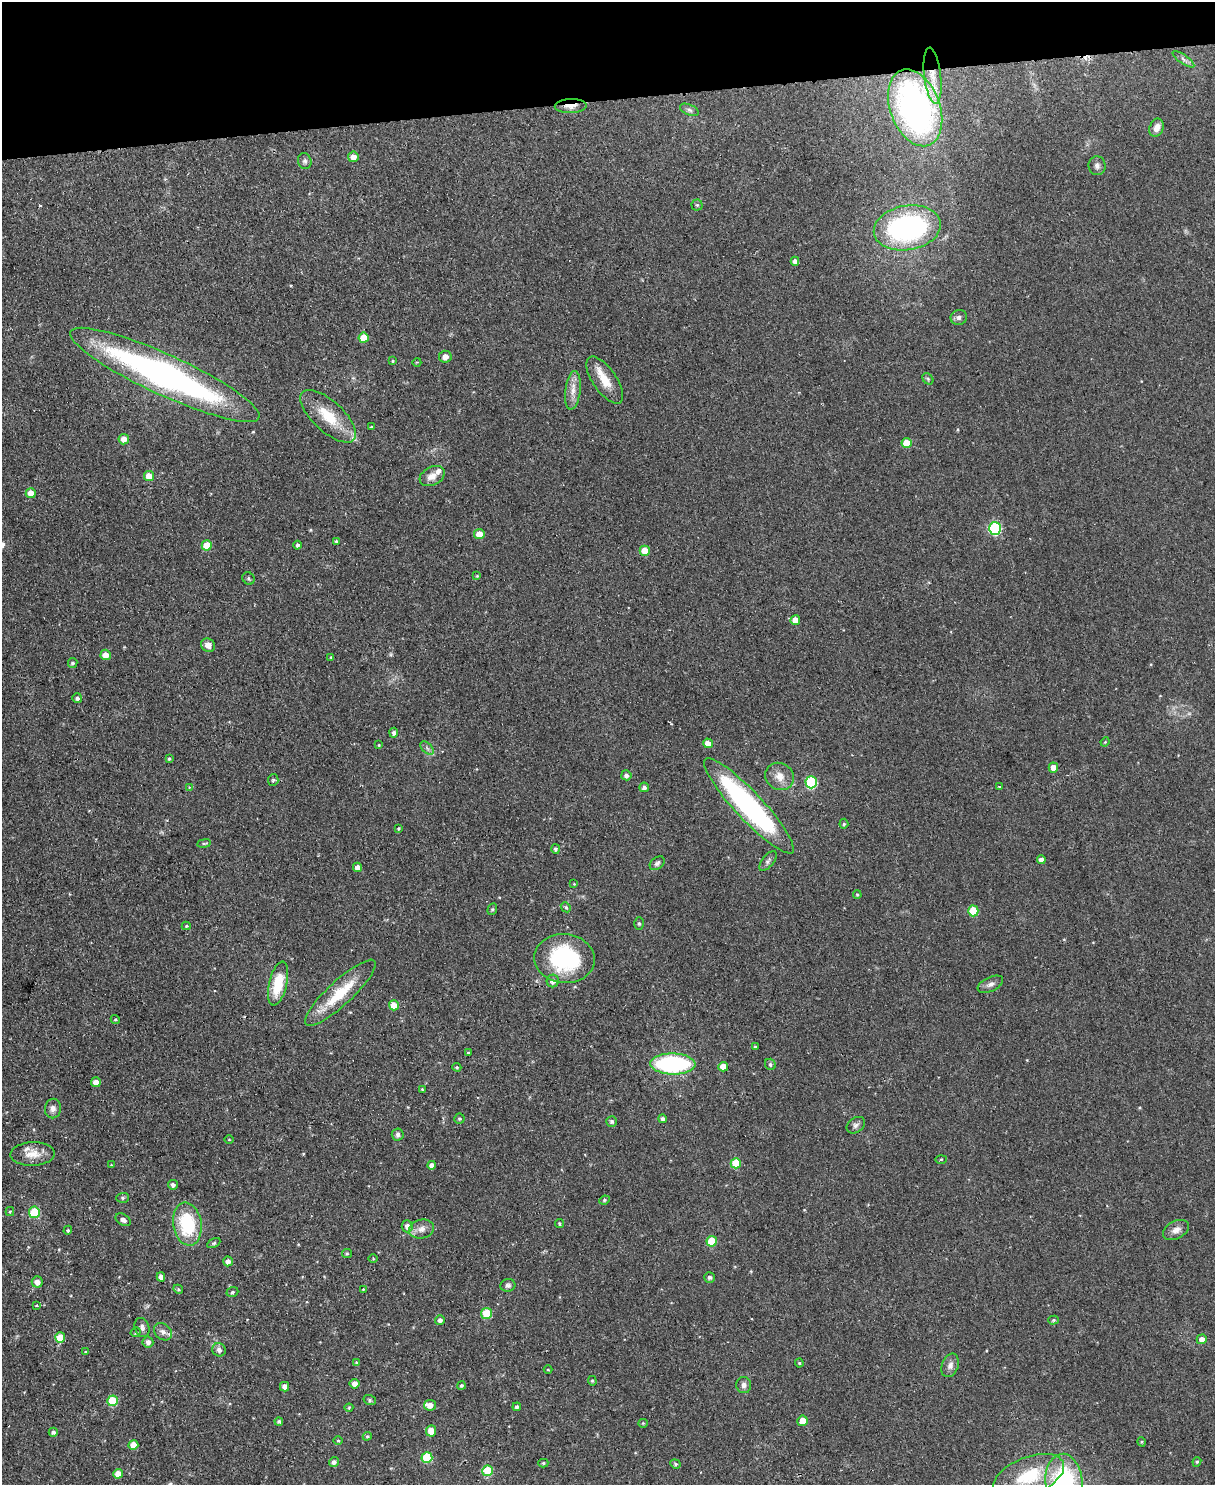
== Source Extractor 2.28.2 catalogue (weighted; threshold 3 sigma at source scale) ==
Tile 3 of 4 x 3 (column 3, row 1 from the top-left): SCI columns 2430-3642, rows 3105-4587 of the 4855 x 4839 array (HDU 1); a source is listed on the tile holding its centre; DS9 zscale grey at full resolution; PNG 1217 x 1487 px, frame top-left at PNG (2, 2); each listed source drawn as its Kron ellipse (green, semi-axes under 4 px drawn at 4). Shown black and unused: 7% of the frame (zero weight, under 2 of 3 exposures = <1% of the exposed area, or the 3 px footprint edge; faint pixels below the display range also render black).
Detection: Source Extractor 2.28.2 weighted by HDU 2 'WHT'; one run over the whole footprint, this tile lists its part. Background 0.0935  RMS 0.0096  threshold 0.0434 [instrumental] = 3 sigma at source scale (4.5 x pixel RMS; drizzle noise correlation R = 1.50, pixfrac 1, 0.05/0.05 arcsec/px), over >= 5 px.
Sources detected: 173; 3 cosmic-ray / hot-pixel residue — neither listed nor drawn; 3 inside a brighter listed object's ellipse — not listed separately; the other 167 listed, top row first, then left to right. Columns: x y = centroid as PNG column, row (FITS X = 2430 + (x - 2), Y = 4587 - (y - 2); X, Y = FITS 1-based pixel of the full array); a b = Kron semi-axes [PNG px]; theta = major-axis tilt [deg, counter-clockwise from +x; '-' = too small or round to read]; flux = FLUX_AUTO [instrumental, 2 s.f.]
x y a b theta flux
1184 59 13 4 -35 3.4
933 76 28 8 -83 20
571 106 16 7 1 7.7
915 108 40 25 -69 320
689 110 10 5 -25 2.9
1157 128 9 7 70 7
353 157 5 5 - 8.5
305 161 8 6 -76 2.6
1097 166 9 8 - 3.9
697 205 5 5 - 1.6
907 228 34 22 10 210
795 261 4 4 - 4
959 317 8 7 - 3.4
364 338 5 5 - 15
445 357 6 6 - 5.9
393 361 3 3 - 0.95
417 362 4 3 - 0.68
165 375 104 20 -25 370
928 379 6 4 -47 1.6
605 380 27 12 -55 18
573 390 19 7 83 9
328 416 35 15 -43 32
371 427 3 3 - 1.8
124 439 5 5 - 8.2
906 443 5 5 - 19
149 476 5 5 - 14
432 476 13 9 29 8.2
31 493 5 5 - 12
995 528 6 6 - 95
479 534 5 5 - 14
336 541 4 4 - 1.7
207 545 5 5 - 19
297 545 4 4 - 2.6
645 551 5 5 - 19
477 576 4 4 - 0.84
248 578 6 5 - 1.8
795 620 5 5 - 12
208 645 7 6 - 5.5
106 655 5 5 - 9.2
331 657 4 3 - 1.1
73 663 5 4 - 2
77 698 5 5 - 2.5
394 733 5 4 - 2.8
1105 742 5 3 - 0.82
708 743 5 4 - 11
379 745 4 3 - 0.99
427 748 8 4 -46 2.5
169 759 4 3 - 1.5
1053 768 5 4 - 9.9
626 775 5 5 - 2.9
780 776 15 13 -34 11
273 780 6 5 - 1.7
811 782 6 5 - 76
189 787 4 3 - 0.68
644 787 4 4 - 3
1000 787 3 3 - 1.1
749 806 64 14 -47 210
844 824 5 4 - 1.5
398 829 4 4 - 1.3
204 843 7 3 9 1.3
555 849 5 4 - 2
1041 860 4 4 - 4.8
768 861 12 5 52 2.9
657 863 8 5 39 2.7
358 867 5 4 - 6.3
574 884 4 3 - 0.83
857 895 4 3 - 1.1
566 907 5 4 - 1.3
492 909 6 4 68 1.5
973 911 5 5 - 32
639 923 6 5 - 1.6
186 926 4 4 - 1.2
564 959 30 24 -4 110
553 981 6 6 - 4.2
278 984 22 9 77 31
990 984 14 7 25 4.6
340 993 47 12 43 38
394 1005 5 5 - 15
115 1020 5 4 - 1.2
755 1047 3 3 - 1.2
468 1052 3 3 - 3.6
673 1064 23 10 -1 130
770 1064 6 5 - 2.2
457 1067 4 3 - 1.1
723 1067 5 5 - 13
96 1082 5 4 - 5.7
422 1089 3 3 - 0.93
53 1109 10 8 81 4.8
459 1119 5 5 - 2
662 1119 4 4 - 2.2
612 1121 5 5 - 2.4
856 1125 10 7 36 3.4
398 1134 6 6 - 2.9
229 1140 4 3 - 0.81
33 1154 22 12 2 13
941 1159 6 4 2 0.96
736 1163 5 5 - 27
111 1165 3 3 - 0.7
432 1165 4 4 - 4.4
173 1185 5 5 - 3.3
123 1198 6 5 - 1.8
604 1200 5 4 - 1.5
10 1212 4 4 - 1.1
34 1212 5 5 - 37
123 1220 8 5 -32 3.5
187 1224 22 14 -81 60
560 1224 4 4 - 1.4
407 1226 6 5 - 4.6
422 1229 12 9 14 6.9
68 1230 4 4 - 1.3
1176 1230 14 8 29 6.5
712 1241 5 5 - 26
214 1243 7 4 27 1.4
347 1253 5 4 - 1.3
373 1259 4 3 - 0.84
228 1261 5 5 - 5.3
161 1277 4 4 - 5.2
709 1277 5 5 - 2.6
37 1282 5 5 - 6.8
508 1285 7 6 - 2.7
178 1289 5 4 - 1.5
363 1289 4 4 - 0.84
232 1292 6 4 19 1.7
37 1306 4 4 - 1.5
487 1313 5 5 - 36
440 1320 5 5 - 3.4
1054 1320 5 4 - 1.4
142 1327 10 7 -70 3.6
136 1332 5 4 - 1.7
163 1332 10 7 -41 4.7
60 1337 5 5 - 18
1202 1339 5 5 - 7.6
148 1342 5 5 - 4.1
219 1350 7 6 - 3.8
85 1352 4 3 - 1
356 1362 4 4 - 1.2
799 1363 4 4 - 1.1
950 1365 12 8 69 5.4
548 1370 4 3 - 0.83
592 1381 5 4 - 1.1
354 1384 5 5 - 5.8
461 1385 4 4 - 1.6
744 1385 8 7 - 3.5
285 1387 5 4 - 5.8
370 1400 6 5 - 1.6
113 1401 5 5 - 37
430 1405 6 5 - 6
517 1407 4 4 - 2.3
349 1408 4 4 - 0.95
279 1421 4 4 - 1.8
802 1421 5 5 - 11
643 1423 4 4 - 1
431 1431 6 5 - 13
53 1432 4 4 - 2.9
367 1436 4 4 - 1.2
338 1441 4 3 - 0.97
1142 1442 5 3 - 1
133 1445 5 5 - 12
427 1457 5 5 - 41
334 1462 5 5 - 3.3
1197 1462 5 4 - 1.4
543 1463 5 4 - 1.4
675 1464 5 4 - 1.5
487 1471 5 5 - 41
118 1474 5 5 - 12
1029 1476 37 19 22 49
1064 1482 28 18 -85 130
Overlapping masked pixels (flux is a lower limit): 3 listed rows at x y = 933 76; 571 106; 165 375
Isophote crosses this tile's border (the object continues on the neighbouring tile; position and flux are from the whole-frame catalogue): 2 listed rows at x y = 165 375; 1064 1482